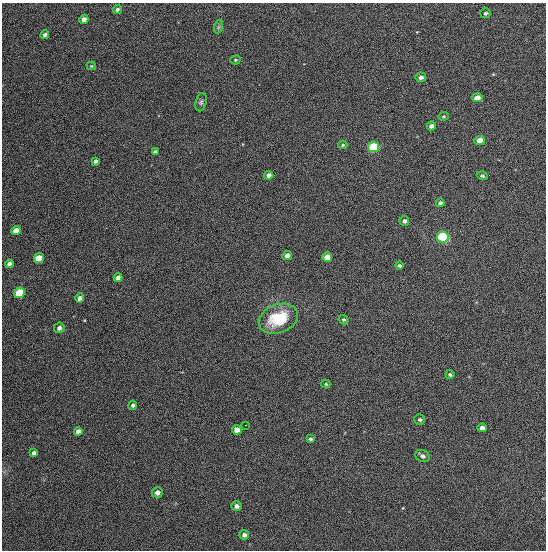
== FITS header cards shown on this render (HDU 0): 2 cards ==
NAXIS1  =                  544
NAXIS2  =                  548

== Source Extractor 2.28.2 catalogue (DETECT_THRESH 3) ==
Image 544 x 548 px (HDU 0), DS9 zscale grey, 1 PNG px = 1 image px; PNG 548 x 552 px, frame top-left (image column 1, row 548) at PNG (2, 3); each listed source drawn as its Kron ellipse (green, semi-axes under 4 px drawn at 4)
Background 1340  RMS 63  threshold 188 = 3 sigma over >= 5 px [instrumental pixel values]
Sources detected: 48; all 48 listed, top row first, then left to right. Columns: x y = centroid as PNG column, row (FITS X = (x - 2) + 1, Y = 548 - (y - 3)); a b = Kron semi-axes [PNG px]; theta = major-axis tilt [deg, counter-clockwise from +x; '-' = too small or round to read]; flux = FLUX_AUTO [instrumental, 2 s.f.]
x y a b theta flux
117 9 5 4 - 9900
485 13 5 4 - 6600
84 20 4 4 - 31000
218 27 7 4 71 7700
45 35 4 4 - 14000
235 60 5 4 - 5600
91 66 4 4 - 4400
421 77 5 4 - 14000
477 98 5 4 - 34000
201 102 9 5 75 10000
443 116 5 4 - 5200
431 126 4 4 - 14000
480 141 5 4 - 52000
343 145 4 4 - 5600
374 147 5 5 - 320000
155 152 4 4 - 14000
95 161 4 3 - 13000
269 175 4 4 - 23000
482 176 5 4 - 8900
440 203 4 4 - 11000
404 221 5 5 - 12000
16 231 5 4 - 58000
443 237 6 5 - 530000
287 255 5 4 - 23000
327 257 5 4 - 53000
39 258 5 4 - 110000
9 264 4 4 - 20000
399 265 4 3 - 7500
118 278 4 4 - 20000
19 293 5 5 - 230000
80 298 4 4 - 18000
278 319 20 14 20 190000
344 320 5 4 - 6900
59 328 5 5 - 15000
450 374 4 4 - 7700
326 384 4 4 - 5000
133 405 5 4 - 8500
420 420 5 5 - 7500
245 425 3 2 - 3300
482 428 5 4 - 18000
237 430 5 4 - 36000
78 431 4 4 - 17000
310 439 4 4 - 8600
34 453 4 3 - 10000
422 456 7 6 - 12000
157 492 5 5 - 19000
236 506 5 5 - 16000
244 535 5 4 - 13000